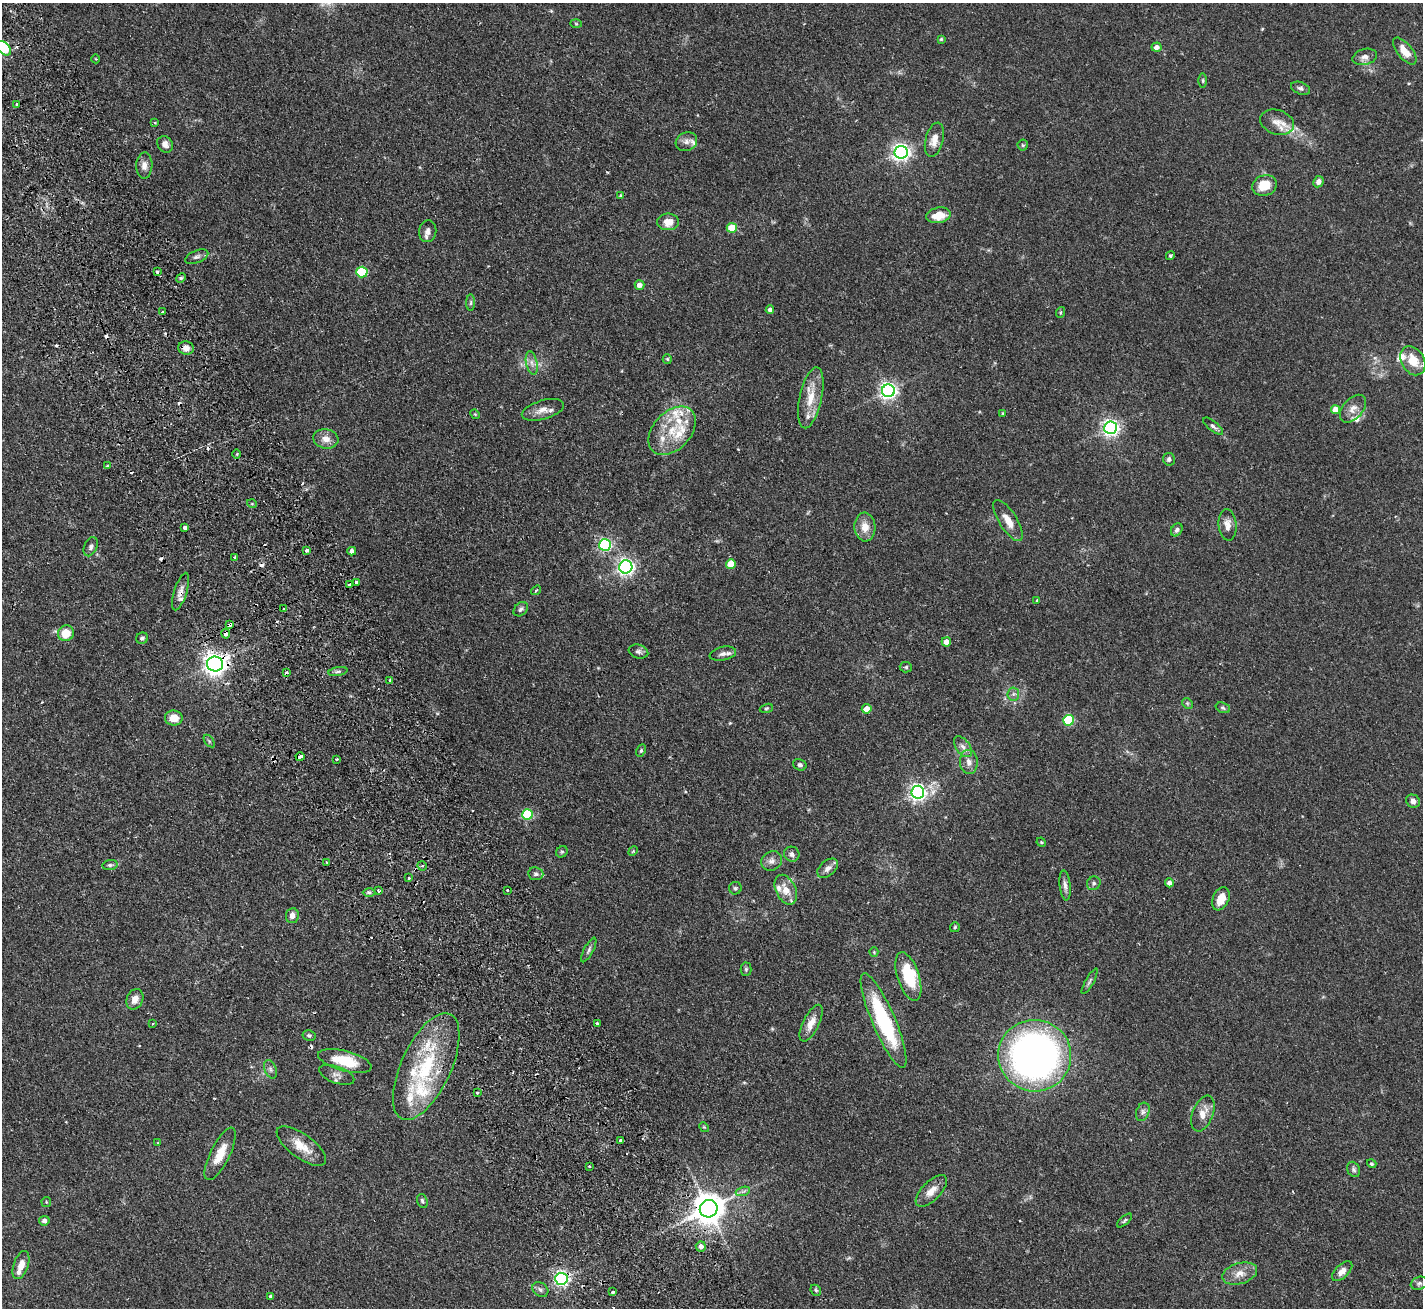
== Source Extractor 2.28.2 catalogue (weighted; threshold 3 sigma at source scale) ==
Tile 11 of 4 x 4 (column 3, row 3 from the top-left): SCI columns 2894-4314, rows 1625-2930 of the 5788 x 5729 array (HDU 1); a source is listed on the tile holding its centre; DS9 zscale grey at full resolution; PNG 1425 x 1310 px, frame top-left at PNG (2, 3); each listed source drawn as its Kron ellipse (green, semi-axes under 4 px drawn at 4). Shown black and unused: <1% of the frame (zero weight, under 2 of 3 exposures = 3% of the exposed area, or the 3 px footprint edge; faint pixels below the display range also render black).
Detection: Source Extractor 2.28.2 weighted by HDU 2 'WHT'; one run over the whole footprint, this tile lists its part. Background 0.073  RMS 0.0054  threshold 0.0241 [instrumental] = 3 sigma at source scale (4.5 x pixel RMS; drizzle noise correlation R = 1.50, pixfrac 1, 0.05/0.05 arcsec/px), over >= 5 px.
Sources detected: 199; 14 cosmic-ray / hot-pixel residue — neither listed nor drawn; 17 inside a brighter listed object's ellipse — not listed separately; the other 168 listed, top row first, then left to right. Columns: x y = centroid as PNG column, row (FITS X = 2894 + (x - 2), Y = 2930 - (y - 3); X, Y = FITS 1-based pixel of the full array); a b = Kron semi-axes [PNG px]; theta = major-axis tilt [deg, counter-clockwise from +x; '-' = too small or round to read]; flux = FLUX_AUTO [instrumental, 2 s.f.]
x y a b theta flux
576 24 6 4 -2 0.55
941 39 4 4 - 0.68
1157 47 5 4 - 2.9
4 48 8 5 -44 35
1405 51 16 7 -51 6.5
1365 57 12 8 15 3
96 59 4 3 - 0.38
1203 81 7 3 -90 0.62
1301 88 10 6 -21 1.5
17 104 3 3 - 1.4
1277 122 17 12 -18 6.2
155 123 3 3 - 0.51
934 140 17 9 75 5.2
686 142 11 9 26 2.8
165 144 9 7 -54 2.4
1023 145 5 5 - 0.74
901 152 6 6 - 220
144 166 13 8 88 3.3
1318 182 6 5 - 2.4
1265 185 12 10 18 10
621 195 3 3 - 1.1
939 215 12 7 10 8.9
668 222 11 8 1 5.5
732 228 5 5 - 14
428 231 11 8 84 2.6
1170 256 5 4 - 0.86
197 257 12 6 22 1.9
157 272 3 3 - 0.77
362 272 5 5 - 33
181 278 5 4 - 0.7
639 285 5 4 - 3.3
471 303 8 4 89 0.92
770 309 4 4 - 1.5
162 312 3 3 - 0.94
1061 312 5 3 - 0.59
186 348 8 6 -11 3.9
667 359 5 4 - 0.6
1413 361 15 11 -58 9.4
532 363 12 5 -78 2.4
888 391 6 6 - 200
811 398 31 11 78 11
1353 409 16 10 49 4.4
543 410 22 9 16 4.7
1335 410 4 4 - 6.5
1003 413 3 3 - 0.44
475 414 5 4 - 0.49
1213 426 12 5 -39 1.6
1111 428 6 6 - 190
672 431 28 19 47 19
326 439 13 9 -10 4.5
237 454 4 3 - 0.6
1169 459 6 6 - 1.4
107 466 3 3 - 0.63
252 504 5 3 - 0.46
1008 520 24 9 -57 6.2
1227 525 16 9 -85 4
185 527 4 3 - 3.1
865 527 14 10 -86 6.3
1177 530 7 5 56 1.4
605 545 6 6 - 79
91 547 10 6 67 1.7
307 550 4 3 - 2.7
352 551 4 4 - 2.7
235 557 3 3 - 1.1
731 564 5 5 - 11
626 567 6 6 - 180
356 582 3 3 - 2.9
349 585 3 3 - 2.2
536 590 5 3 - 0.59
181 592 19 6 73 3.7
1037 601 3 2 - 0.59
284 609 3 2 - 0.68
521 609 8 6 43 1.4
229 625 4 3 - 5.6
66 633 8 7 - 10
226 634 5 4 - 2.9
142 638 6 5 - 1.2
946 642 4 4 - 3.8
638 652 10 6 -17 1.7
723 654 13 6 12 2.4
215 664 8 7 - 420
906 667 6 5 - 0.83
338 671 10 4 11 1
286 672 3 3 - 0.99
390 680 4 3 - 1.1
1013 694 6 6 - 1.3
1187 703 6 4 -45 0.81
766 708 7 4 19 0.72
1223 708 7 5 -20 0.96
867 709 5 4 - 5.6
174 718 9 7 -8 6.2
1068 720 5 5 - 37
209 741 7 4 -54 0.72
963 747 12 7 -52 2.7
641 750 6 4 63 0.78
300 757 4 3 - 6.4
336 759 3 2 - 0.85
969 762 12 9 -85 3.6
800 765 7 5 -25 1.3
918 792 6 6 - 190
1413 801 7 6 - 2.7
527 814 5 5 - 33
1041 842 5 4 - 0.52
633 851 5 4 - 0.53
562 852 6 5 - 0.81
792 854 8 7 - 1.9
771 861 11 9 30 2.9
327 862 3 2 - 0.52
110 865 7 5 8 1.1
422 866 5 4 - 0.99
828 868 12 7 41 2.7
536 874 7 6 - 1.5
409 878 3 3 - 0.96
1094 883 7 6 - 1.4
1169 883 4 4 - 2.7
1065 885 15 5 -83 2.3
735 888 6 6 - 0.98
507 890 2 2 - 0.52
786 890 16 10 -65 6.7
379 891 3 3 - 1.3
369 892 6 4 -1 1
1221 899 12 8 66 6.6
292 916 7 6 - 3.2
955 927 5 5 - 0.71
589 950 14 4 62 1.5
874 952 4 4 - 0.56
746 969 6 5 - 0.86
908 977 25 11 -72 20
1090 981 14 4 61 1.4
135 999 11 8 66 4.3
884 1021 51 11 -67 49
153 1023 4 3 - 0.45
597 1023 4 3 - 0.89
811 1023 20 8 63 5.6
309 1035 6 5 - 1.1
1035 1056 36 36 - 240
345 1061 27 10 -15 19
426 1067 58 25 65 46
270 1069 10 6 -69 1.6
337 1075 18 8 -19 3.3
477 1092 3 3 - 1.5
1143 1112 9 6 70 1.9
1203 1114 19 10 69 6.1
704 1127 5 4 - 0.57
620 1140 3 3 - 2.9
158 1143 4 3 - 0.45
301 1146 29 12 -36 9.8
220 1154 29 9 64 9.2
1372 1164 5 4 - 0.87
589 1166 3 3 - 0.67
1354 1169 8 6 -65 1.3
743 1191 7 4 19 1.2
931 1191 20 9 46 5.8
422 1201 7 5 -70 1
46 1202 5 5 - 0.61
709 1209 9 8 - 960
44 1221 5 4 - 2.3
1124 1221 9 3 41 0.85
701 1246 5 5 - 2.8
21 1265 14 7 72 5.2
1342 1271 12 6 43 3.6
1240 1273 18 10 16 5.4
561 1279 6 6 - 130
1419 1283 8 6 19 1.4
540 1289 9 6 -39 1.5
816 1290 6 4 -47 0.84
613 1292 4 3 - 7
271 1296 3 3 - 1.1
Overlapping masked pixels (flux is a lower limit): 8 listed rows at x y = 186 348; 181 592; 229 625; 226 634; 215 664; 300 757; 709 1209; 561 1279
Isophote crosses this tile's border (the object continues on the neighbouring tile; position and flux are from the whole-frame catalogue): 1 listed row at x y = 4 48